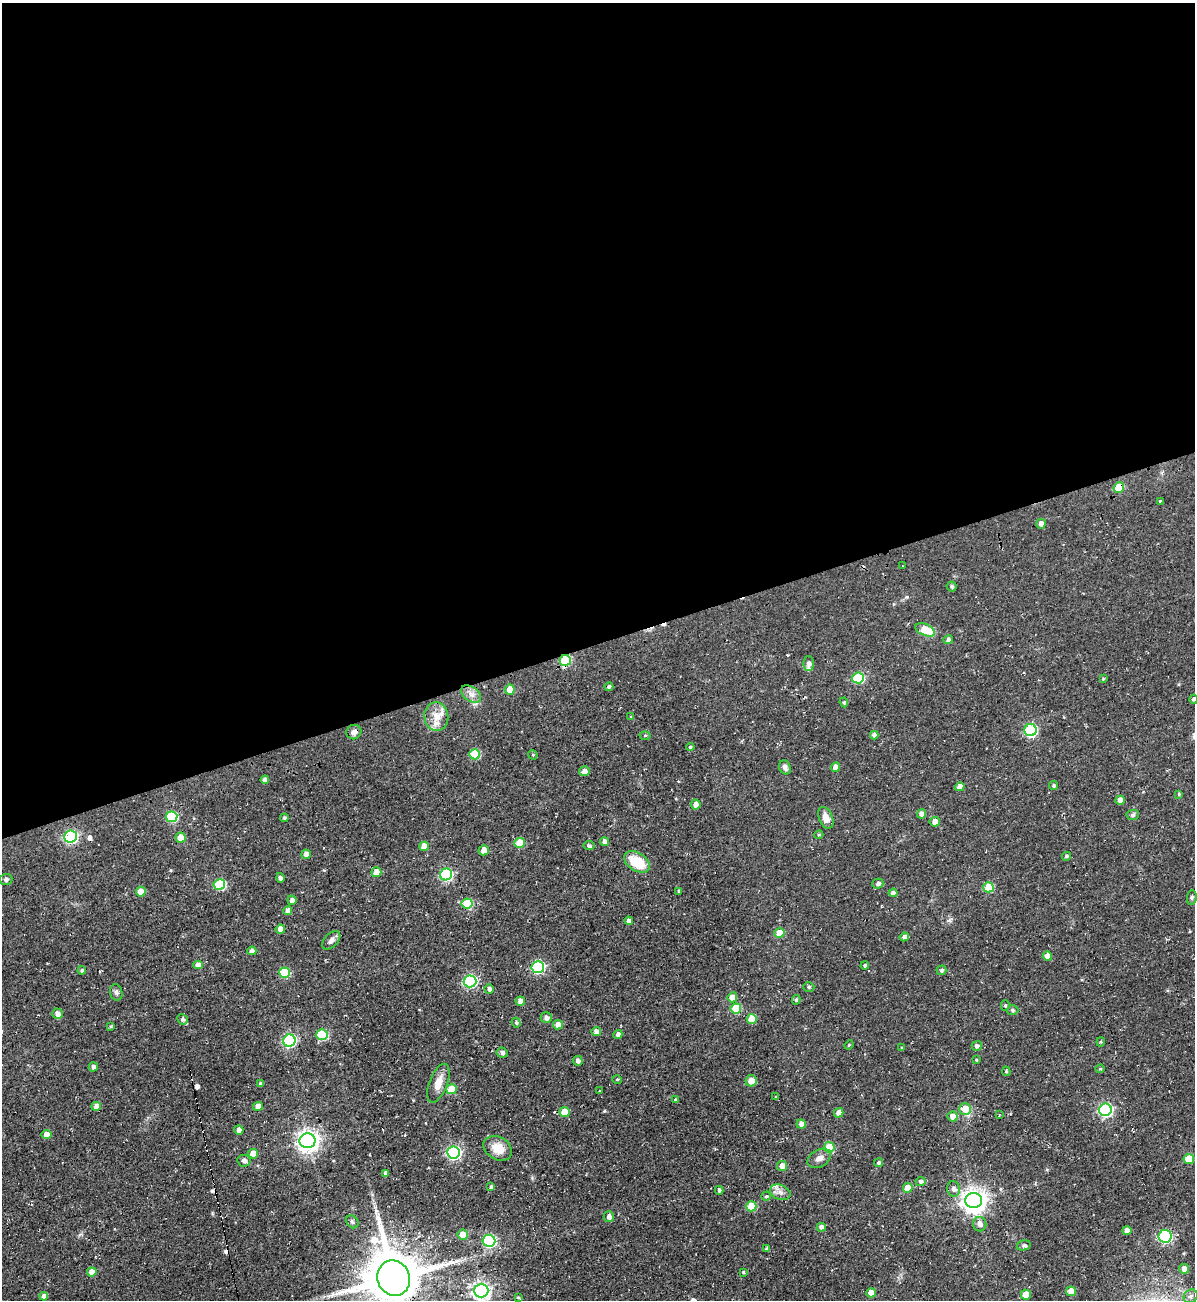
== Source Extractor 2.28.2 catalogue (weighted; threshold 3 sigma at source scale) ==
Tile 2 of 4 x 4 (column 2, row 1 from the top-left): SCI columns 1454-2646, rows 3930-5227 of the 5180 x 5227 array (HDU 1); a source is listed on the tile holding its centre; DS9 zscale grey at full resolution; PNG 1197 x 1302 px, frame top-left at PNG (2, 3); each listed source drawn as its Kron ellipse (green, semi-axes under 4 px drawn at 4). Shown black and unused: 49% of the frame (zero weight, under 2 of 3 exposures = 2% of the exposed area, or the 3 px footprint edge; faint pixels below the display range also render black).
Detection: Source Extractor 2.28.2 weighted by HDU 2 'WHT'; one run over the whole footprint, this tile lists its part. Background 0.0433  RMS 0.0078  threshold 0.0349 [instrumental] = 3 sigma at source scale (4.5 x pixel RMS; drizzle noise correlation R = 1.50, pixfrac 1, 0.05/0.05 arcsec/px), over >= 5 px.
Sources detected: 181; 8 cosmic-ray / hot-pixel residue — neither listed nor drawn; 4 inside a brighter listed object's ellipse — not listed separately; the other 169 listed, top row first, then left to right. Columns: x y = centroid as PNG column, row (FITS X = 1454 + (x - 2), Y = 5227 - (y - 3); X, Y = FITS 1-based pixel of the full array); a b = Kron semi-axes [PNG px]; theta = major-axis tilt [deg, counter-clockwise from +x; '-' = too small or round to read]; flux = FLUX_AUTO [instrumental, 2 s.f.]
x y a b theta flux
1119 488 5 5 - 20
1160 501 3 3 - 0.84
1041 524 5 4 - 3.7
902 566 2 2 - 0.5
952 586 5 5 - 1.2
925 630 10 5 -23 20
948 640 5 4 - 2.3
565 660 5 5 - 48
809 664 7 5 -90 3
858 678 6 5 - 48
1103 679 3 2 - 0.61
609 687 4 3 - 1.2
510 689 5 5 - 11
471 694 11 7 -34 4.6
1194 699 4 4 - 1.7
844 702 5 4 - 1
436 716 14 12 -85 8.9
631 717 4 4 - 1.1
1031 730 6 6 - 84
354 732 7 7 - 3.9
645 735 5 3 - 0.78
874 735 4 4 - 2.9
690 747 4 4 - 1.2
475 754 5 5 - 29
533 755 5 4 - 0.72
785 767 7 5 -67 2.6
836 767 5 4 - 5.9
584 771 5 5 - 4.1
265 780 4 4 - 3.8
1054 786 4 4 - 1.4
960 787 5 4 - 4.6
1179 794 3 3 - 0.97
1120 800 4 4 - 5.3
696 804 5 5 - 5.1
921 814 4 4 - 4.7
1133 815 6 5 - 1.3
172 817 6 5 - 54
284 818 4 4 - 1.4
826 818 11 7 -68 6.7
935 822 5 5 - 6
819 835 4 4 - 0.87
70 836 6 6 - 110
180 838 5 5 - 13
604 842 4 4 - 3.3
520 843 5 5 - 21
424 846 5 4 - 9.5
589 846 5 4 - 1.7
484 850 5 5 - 6.1
306 854 5 4 - 4.8
1067 856 4 4 - 1.4
637 862 14 9 -33 21
376 872 5 4 - 9.3
446 874 6 6 - 87
280 878 5 4 - 1.8
6 880 6 5 - 1.8
878 884 5 5 - 2.2
219 885 6 5 - 49
988 887 5 5 - 22
678 891 4 4 - 1.1
141 892 5 5 - 9.1
893 893 4 4 - 3.5
1192 897 7 5 84 1.3
292 900 5 4 - 3.6
467 903 5 5 - 36
288 911 4 4 - 4.4
629 921 4 4 - 2.8
280 929 5 4 - 6.9
779 933 5 4 - 15
904 937 5 4 - 2.8
331 940 11 6 46 3
252 951 4 4 - 2.6
1047 956 5 4 - 6.8
198 965 4 4 - 3.8
865 966 4 4 - 1.5
538 967 6 6 - 86
82 970 4 4 - 1.4
941 970 5 5 - 1.5
284 973 5 5 - 35
470 981 6 6 - 100
809 987 5 5 - 1.3
489 989 4 4 - 2.7
116 992 8 6 -78 2
732 997 5 5 - 7.5
796 1000 5 4 - 1.3
520 1001 5 4 - 5.1
1005 1005 5 4 - 1.1
736 1008 5 5 - 26
1012 1010 6 4 -3 1.4
57 1014 5 5 - 3.9
546 1018 5 5 - 3.1
183 1019 5 5 - 2
752 1019 5 5 - 18
516 1023 5 4 - 1
558 1025 5 4 - 6.4
111 1026 4 3 - 0.78
596 1032 5 4 - 4.8
618 1034 5 4 - 2.8
322 1035 5 5 - 37
289 1041 6 6 - 96
1101 1042 4 4 - 0.94
849 1045 5 4 - 0.72
977 1046 5 5 - 2.8
902 1048 4 3 - 0.81
502 1053 6 5 - 2.2
976 1060 3 3 - 0.77
578 1061 5 5 - 2.3
93 1067 5 4 - 2.8
1100 1069 4 4 - 0.81
1006 1071 5 4 - 1
617 1079 5 3 - 0.6
751 1081 6 5 - 8.2
438 1083 20 9 69 8.7
260 1084 3 3 - 1.8
451 1089 5 5 - 22
600 1091 3 2 - 1
776 1097 4 3 - 0.67
675 1100 4 3 - 1.1
96 1106 5 4 - 5.4
258 1106 5 4 - 6.2
965 1109 6 6 - 12
1105 1110 6 6 - 130
565 1112 5 5 - 11
839 1113 5 4 - 4.4
999 1115 3 3 - 0.67
952 1116 5 5 - 6.4
801 1124 5 4 - 4.7
239 1130 4 4 - 3.2
47 1134 5 4 - 7.7
307 1141 8 7 - 500
829 1147 5 5 - 23
498 1148 15 11 -30 11
453 1152 6 6 - 130
253 1154 5 5 - 10
819 1158 12 8 30 4.4
1189 1159 5 5 - 18
244 1161 6 6 - 2.8
879 1163 4 4 - 1.7
782 1166 5 5 - 6.6
386 1173 4 4 - 2.8
920 1181 5 4 - 2.2
491 1187 4 4 - 2.1
908 1188 5 5 - 12
954 1189 8 6 -77 3.1
719 1190 4 4 - 1.8
780 1192 10 7 -21 3.9
766 1196 5 4 - 1.2
974 1200 8 7 - 650
751 1206 5 5 - 22
609 1217 5 5 - 3.7
352 1222 7 5 -45 1.6
980 1224 7 6 - 3.9
821 1227 4 4 - 3.3
1127 1231 4 4 - 3.9
463 1235 5 5 - 10
1165 1236 6 6 - 88
489 1241 6 6 - 94
1024 1245 7 5 13 1.8
767 1249 3 3 - 1.2
1184 1269 5 5 - 5.2
92 1272 4 4 - 6.4
743 1272 3 3 - 0.72
394 1278 18 16 -67 4700
481 1290 7 7 - 290
1071 1291 5 5 - 9.8
871 1293 5 4 - 7
1026 1295 5 5 - 14
44 1296 4 4 - 3.4
1191 1296 7 6 - 2.6
518 1297 4 3 - 0.83
Overlapping masked pixels (flux is a lower limit): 2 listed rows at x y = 1119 488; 565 660
Isophote crosses this tile's border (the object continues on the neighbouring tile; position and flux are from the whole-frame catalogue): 3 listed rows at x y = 1194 699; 394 1278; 481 1290